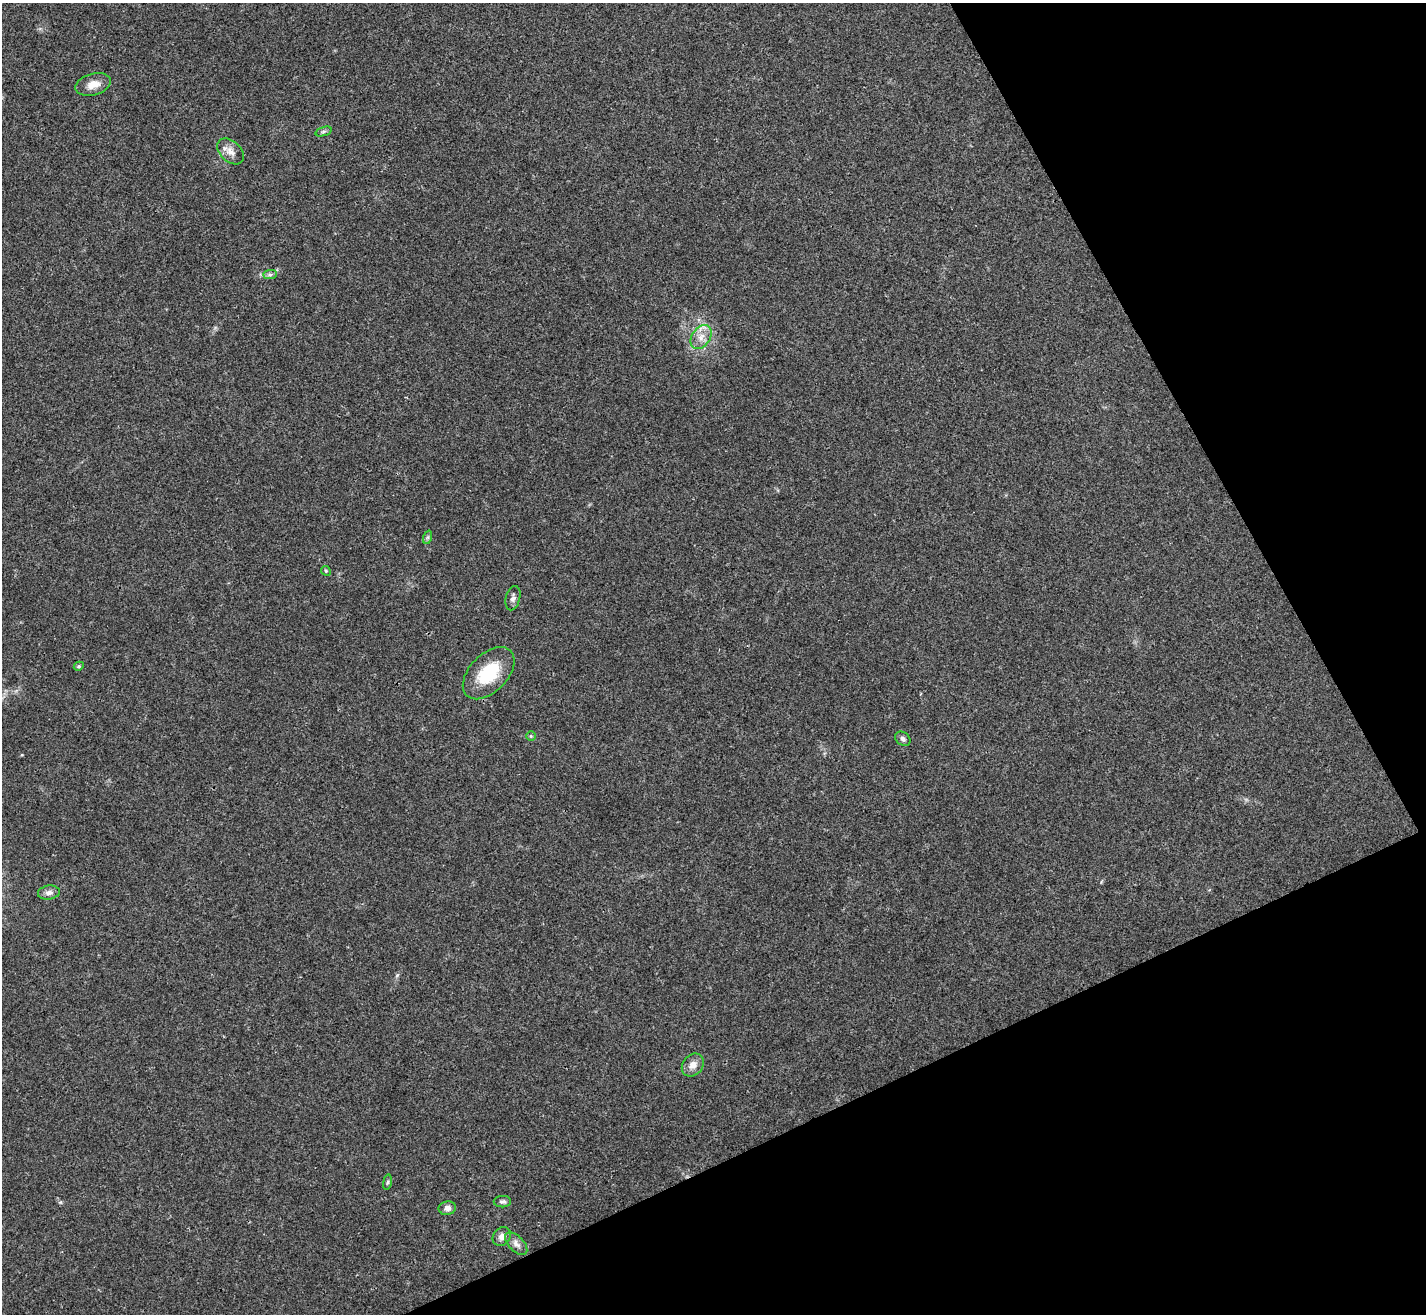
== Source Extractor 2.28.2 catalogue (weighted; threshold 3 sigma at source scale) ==
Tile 12 of 4 x 4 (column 4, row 3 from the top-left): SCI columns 4277-5700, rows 1469-2780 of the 5705 x 5696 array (HDU 1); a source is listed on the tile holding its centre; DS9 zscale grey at full resolution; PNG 1428 x 1316 px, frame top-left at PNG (2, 3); each listed source drawn as its Kron ellipse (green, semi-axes under 4 px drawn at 4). Shown black and unused: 24% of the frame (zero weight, under 3 of 4 exposures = <1% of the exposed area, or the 3 px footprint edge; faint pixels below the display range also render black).
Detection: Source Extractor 2.28.2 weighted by HDU 2 'WHT'; one run over the whole footprint, this tile lists its part. Background 0.0219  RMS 0.0042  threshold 0.0191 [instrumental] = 3 sigma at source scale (4.5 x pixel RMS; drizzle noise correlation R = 1.50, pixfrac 1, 0.05/0.05 arcsec/px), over >= 5 px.
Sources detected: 19; all 19 listed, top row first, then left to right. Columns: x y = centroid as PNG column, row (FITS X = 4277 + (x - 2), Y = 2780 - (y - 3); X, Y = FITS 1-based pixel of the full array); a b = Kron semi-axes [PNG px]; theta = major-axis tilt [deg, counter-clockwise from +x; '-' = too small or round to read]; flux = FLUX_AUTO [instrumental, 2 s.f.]
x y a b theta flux
93 84 18 10 16 4.7
323 132 8 4 19 0.78
230 151 15 10 -43 3.4
270 275 7 4 1 0.88
701 337 13 9 55 4
428 537 7 4 71 0.72
326 571 5 4 - 0.51
513 598 12 7 75 1.7
79 666 5 4 - 0.59
489 673 31 19 46 18
531 736 5 5 - 0.55
903 739 8 6 -38 1.2
49 893 11 7 8 1.9
693 1065 12 10 49 3.4
387 1182 8 4 81 0.68
502 1202 8 5 1 1.1
447 1208 9 6 10 1.9
502 1236 10 8 51 2.2
516 1244 14 7 -46 2.3